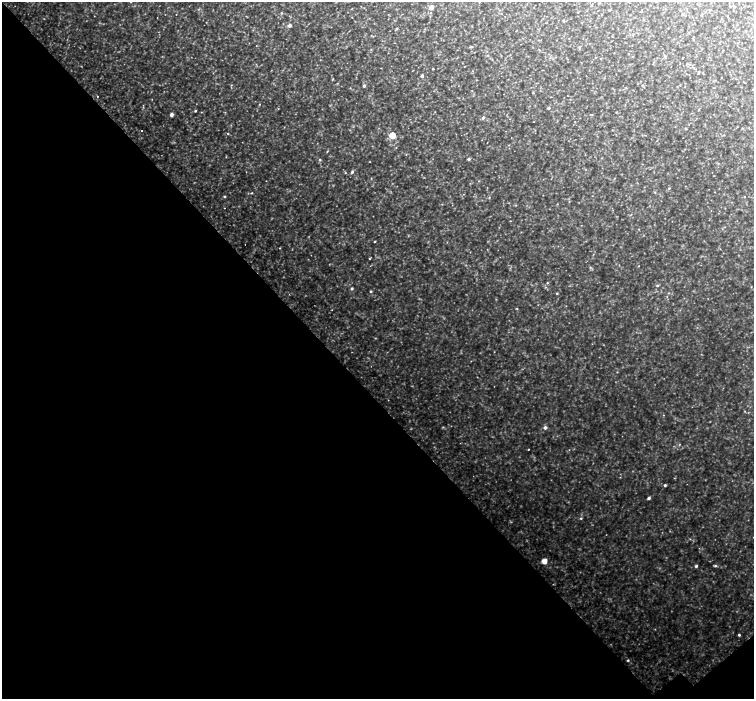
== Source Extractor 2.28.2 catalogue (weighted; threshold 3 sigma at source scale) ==
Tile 14 of 4 x 4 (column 2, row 4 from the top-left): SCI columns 1581-3083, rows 245-1638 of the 6169 x 6128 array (HDU 1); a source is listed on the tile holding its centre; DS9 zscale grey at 2 x 2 block average (1 PNG px = mean of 2 x 2 image px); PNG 756 x 701 px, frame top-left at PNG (2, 2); no overlay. Shown black and unused: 44% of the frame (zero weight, under 2 of 3 exposures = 5% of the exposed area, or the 3 px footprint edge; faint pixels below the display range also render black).
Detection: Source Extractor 2.28.2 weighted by HDU 2 'WHT'; one run over the whole footprint, this tile lists its part. Background 0.0712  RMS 0.0081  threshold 0.0365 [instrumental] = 3 sigma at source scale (4.5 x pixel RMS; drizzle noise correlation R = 1.50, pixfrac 1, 0.0396/0.0396 arcsec/px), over >= 5 px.
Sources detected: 122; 5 too faint to see at this stretch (2 x 2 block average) — not listed; the other 117 listed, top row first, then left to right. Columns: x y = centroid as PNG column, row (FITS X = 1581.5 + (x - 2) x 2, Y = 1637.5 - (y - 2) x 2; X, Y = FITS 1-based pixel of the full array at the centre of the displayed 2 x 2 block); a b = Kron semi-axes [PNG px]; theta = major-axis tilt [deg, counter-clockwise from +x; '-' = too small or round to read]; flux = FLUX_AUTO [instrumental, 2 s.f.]
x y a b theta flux
131 2 2 2 - 1.5
479 2 2 2 - 0.85
599 3 4 2 - 0.86
729 6 3 2 - 1.1
431 8 3 3 - 21
609 10 3 2 - 0.75
587 11 2 2 - 0.6
281 13 3 3 - 2.1
246 16 3 2 - 0.91
352 17 2 2 - 0.61
563 20 2 2 - 2.4
206 22 2 2 - 0.54
289 25 3 2 - 9.1
396 28 3 3 - 2.2
516 31 2 2 - 0.8
746 31 3 2 - 0.83
633 34 3 2 - 0.96
693 39 3 2 - 1.1
737 43 3 2 - 0.7
256 46 3 2 - 0.69
471 47 4 3 - 1.9
371 49 3 2 - 0.97
539 49 3 2 - 0.76
579 49 3 2 - 1.2
614 53 2 2 - 0.66
487 56 3 2 - 0.98
665 57 3 3 - 3.8
601 58 3 2 - 0.95
320 60 3 2 - 0.68
703 66 2 2 - 0.73
693 67 4 2 - 1.4
433 69 2 2 - 1.4
412 71 3 2 - 0.64
422 76 3 2 - 6.1
333 79 3 2 - 1.2
638 84 2 2 - 0.78
231 85 3 2 - 1
642 85 3 2 - 1
364 86 3 2 - 5.2
644 87 2 2 - 0.86
752 89 3 2 - 0.75
533 92 5 2 - 1.2
97 96 2 2 - 2.4
152 99 2 2 - 0.64
259 104 2 2 - 1
549 108 3 2 - 3.7
699 109 3 2 - 0.91
195 111 3 2 - 1.9
201 112 3 2 - 0.86
592 114 3 2 - 0.89
171 115 3 2 - 9.5
483 117 4 3 - 3.3
633 119 2 2 - 1.1
575 121 2 2 - 0.81
534 122 2 2 - 0.53
284 127 2 2 - 0.67
686 129 3 3 - 1.4
141 130 2 2 - 2.8
228 133 3 2 - 1.6
392 135 3 3 - 80
724 135 3 2 - 0.96
482 140 2 2 - 0.48
509 145 3 2 - 0.83
396 147 3 2 - 1.1
685 149 2 2 - 0.7
327 151 4 2 - 1.3
226 157 3 2 - 0.98
468 159 3 2 - 5.1
320 160 3 3 - 2.5
370 162 2 2 - 0.67
352 172 3 3 - 4.9
345 173 3 3 - 1.3
371 178 3 2 - 0.89
669 188 3 3 - 1.5
655 192 4 2 - 1.2
715 192 2 2 - 0.57
252 193 3 2 - 1.6
463 194 2 2 - 0.83
224 196 3 3 - 2.2
489 197 3 3 - 1.4
745 197 2 2 - 0.9
442 204 3 2 - 1
557 204 2 2 - 0.74
516 205 3 2 - 0.98
224 208 2 2 - 2.3
510 221 2 2 - 0.76
639 229 3 2 - 1.2
374 242 2 2 - 1.4
280 248 3 2 - 1
593 254 2 2 - 0.67
369 259 3 3 - 1.3
639 266 2 2 - 0.73
590 267 3 2 - 1.4
547 283 3 3 - 1.5
657 286 3 3 - 2.2
751 287 3 2 - 0.7
352 288 3 3 - 3.5
370 291 3 3 - 2
557 293 3 2 - 1.4
668 293 3 2 - 1
667 296 2 2 - 0.91
517 308 3 2 - 1.3
494 352 2 2 - 0.57
663 415 2 2 - 0.7
443 427 3 2 - 1.2
545 427 3 3 - 6.8
528 449 2 2 - 1.1
473 476 2 2 - 0.66
674 478 3 2 - 0.86
665 485 2 2 - 3.9
649 498 3 2 - 4.6
581 518 3 3 - 2
544 561 3 3 - 31
696 566 3 3 - 3.4
715 566 4 3 - 2.7
739 635 3 2 - 2.8
628 660 3 3 - 2.5
Isophote crosses this tile's border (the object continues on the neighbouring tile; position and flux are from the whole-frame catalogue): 1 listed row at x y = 131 2
Diffuse or blended objects may show on this block-average render without a row.